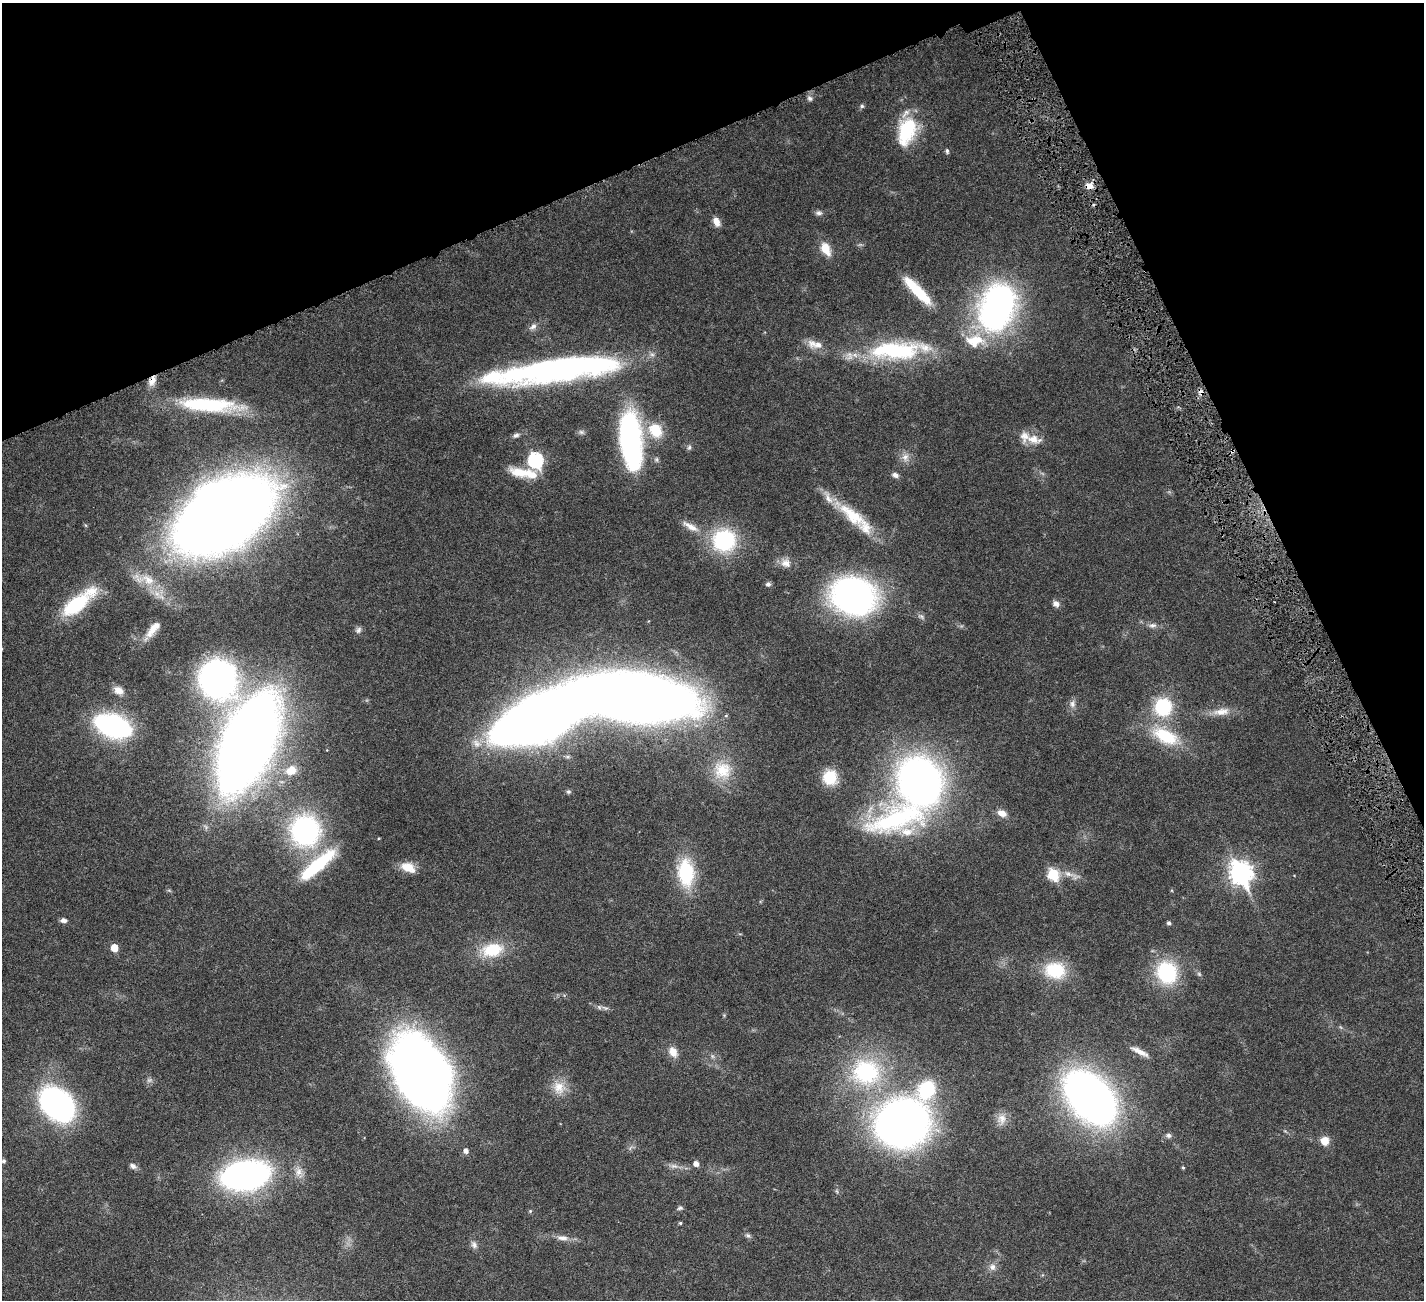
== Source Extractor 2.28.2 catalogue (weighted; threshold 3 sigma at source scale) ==
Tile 3 of 4 x 4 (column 3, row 1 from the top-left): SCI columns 2844-4265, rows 4193-5490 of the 5741 x 5680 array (HDU 1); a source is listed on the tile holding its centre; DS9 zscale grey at full resolution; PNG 1426 x 1302 px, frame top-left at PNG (2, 3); no overlay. Shown black and unused: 21% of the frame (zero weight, under 4 of 8 exposures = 2% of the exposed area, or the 3 px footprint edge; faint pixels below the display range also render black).
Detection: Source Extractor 2.28.2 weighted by HDU 2 'WHT'; one run over the whole footprint, this tile lists its part. Background 0.0348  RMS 0.0021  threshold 0.00866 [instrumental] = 3 sigma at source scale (4.09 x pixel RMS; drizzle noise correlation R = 1.36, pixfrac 0.8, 0.05/0.05 arcsec/px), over >= 5 px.
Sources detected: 113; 3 too faint to see at this stretch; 4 inside a brighter object's white glare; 2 cosmic-ray / hot-pixel residue — not listed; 8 inside a brighter listed object's ellipse — not listed separately; the other 96 listed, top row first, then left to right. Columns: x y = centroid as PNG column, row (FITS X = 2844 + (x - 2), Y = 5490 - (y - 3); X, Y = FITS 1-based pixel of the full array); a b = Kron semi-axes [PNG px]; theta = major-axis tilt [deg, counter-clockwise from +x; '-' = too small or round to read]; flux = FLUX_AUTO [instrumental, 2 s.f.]
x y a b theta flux
810 98 8 6 -45 0.55
862 106 6 5 - 0.36
907 131 33 19 72 11
947 151 7 4 -76 0.37
1089 186 9 8 - 1.6
819 213 9 6 4 0.62
716 222 11 7 -64 1.4
826 249 16 10 -64 3.2
917 291 38 9 -46 7.9
1000 299 34 28 -31 39
533 326 11 7 43 0.9
975 340 30 18 2 6.6
815 344 25 10 -12 2.4
898 350 74 23 4 22
558 369 127 27 3 57
152 381 13 8 70 1.6
209 405 68 15 -3 18
656 430 21 17 -57 5.3
581 432 8 6 -2 0.48
516 435 9 6 30 0.62
1033 439 24 11 -10 2.7
631 440 55 19 -84 45
689 447 8 5 63 0.41
905 457 12 9 76 1.4
536 460 8 7 - 31
520 472 30 12 -7 4.4
895 475 9 6 -22 0.73
225 514 59 35 33 560
852 515 47 17 -41 8.4
691 526 28 8 -30 2.4
724 540 27 26 - 16
786 563 15 11 -25 1.7
148 580 20 12 -33 3.9
768 584 7 6 - 0.54
853 596 36 29 -28 73
1056 604 9 7 -36 0.9
76 605 33 15 37 13
1152 625 11 7 1 0.84
153 629 25 9 51 2.4
358 630 9 7 57 0.6
218 679 40 35 -58 57
118 690 13 9 -31 1.6
634 697 79 31 -7 360
1072 704 11 8 -86 0.94
1163 707 20 19 - 11
1221 712 25 10 8 2.5
113 726 30 17 -19 38
1165 736 39 19 -26 9.9
247 743 64 27 66 390
291 770 12 10 31 2.8
722 770 26 25 - 6.8
830 777 16 15 - 5.5
920 781 52 43 -90 96
568 792 6 6 - 0.35
1002 813 11 7 -23 1.7
305 830 30 28 -85 34
317 865 51 13 41 13
408 867 16 10 -25 3.2
1240 872 10 8 -65 120
686 873 35 20 -86 11
1053 874 7 6 - 14
1068 874 14 7 -20 1.5
63 920 7 5 -3 0.75
1169 923 5 4 - 0.45
114 948 5 5 - 3.7
492 950 27 17 13 7.3
1055 970 26 21 -6 8.4
1167 972 26 23 -67 14
605 1008 10 5 -24 0.59
673 1052 15 11 -61 1.9
1140 1052 23 6 -26 1.7
421 1072 56 35 -62 220
866 1072 44 40 -8 24
559 1088 19 16 -75 3.3
926 1089 24 19 54 10
1090 1097 42 27 -49 150
57 1104 27 19 -45 66
1002 1119 16 12 87 1.8
902 1123 38 32 25 150
1168 1135 9 6 -21 0.6
1325 1141 9 8 - 2.2
466 1151 6 5 - 0.86
4 1161 4 4 - 0.38
696 1164 5 5 - 1.1
133 1166 10 6 -31 0.75
674 1166 12 7 -7 0.93
1183 1167 4 3 - 0.26
298 1172 14 8 82 1.5
245 1175 36 20 10 77
680 1208 8 6 15 0.41
530 1211 5 5 - 0.24
680 1223 4 3 - 0.27
748 1235 8 5 -47 0.47
562 1238 18 7 -3 1.4
474 1245 11 8 -67 0.81
992 1267 9 8 - 1.1
Overlapping masked pixels (flux is a lower limit): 2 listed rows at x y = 1089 186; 152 381